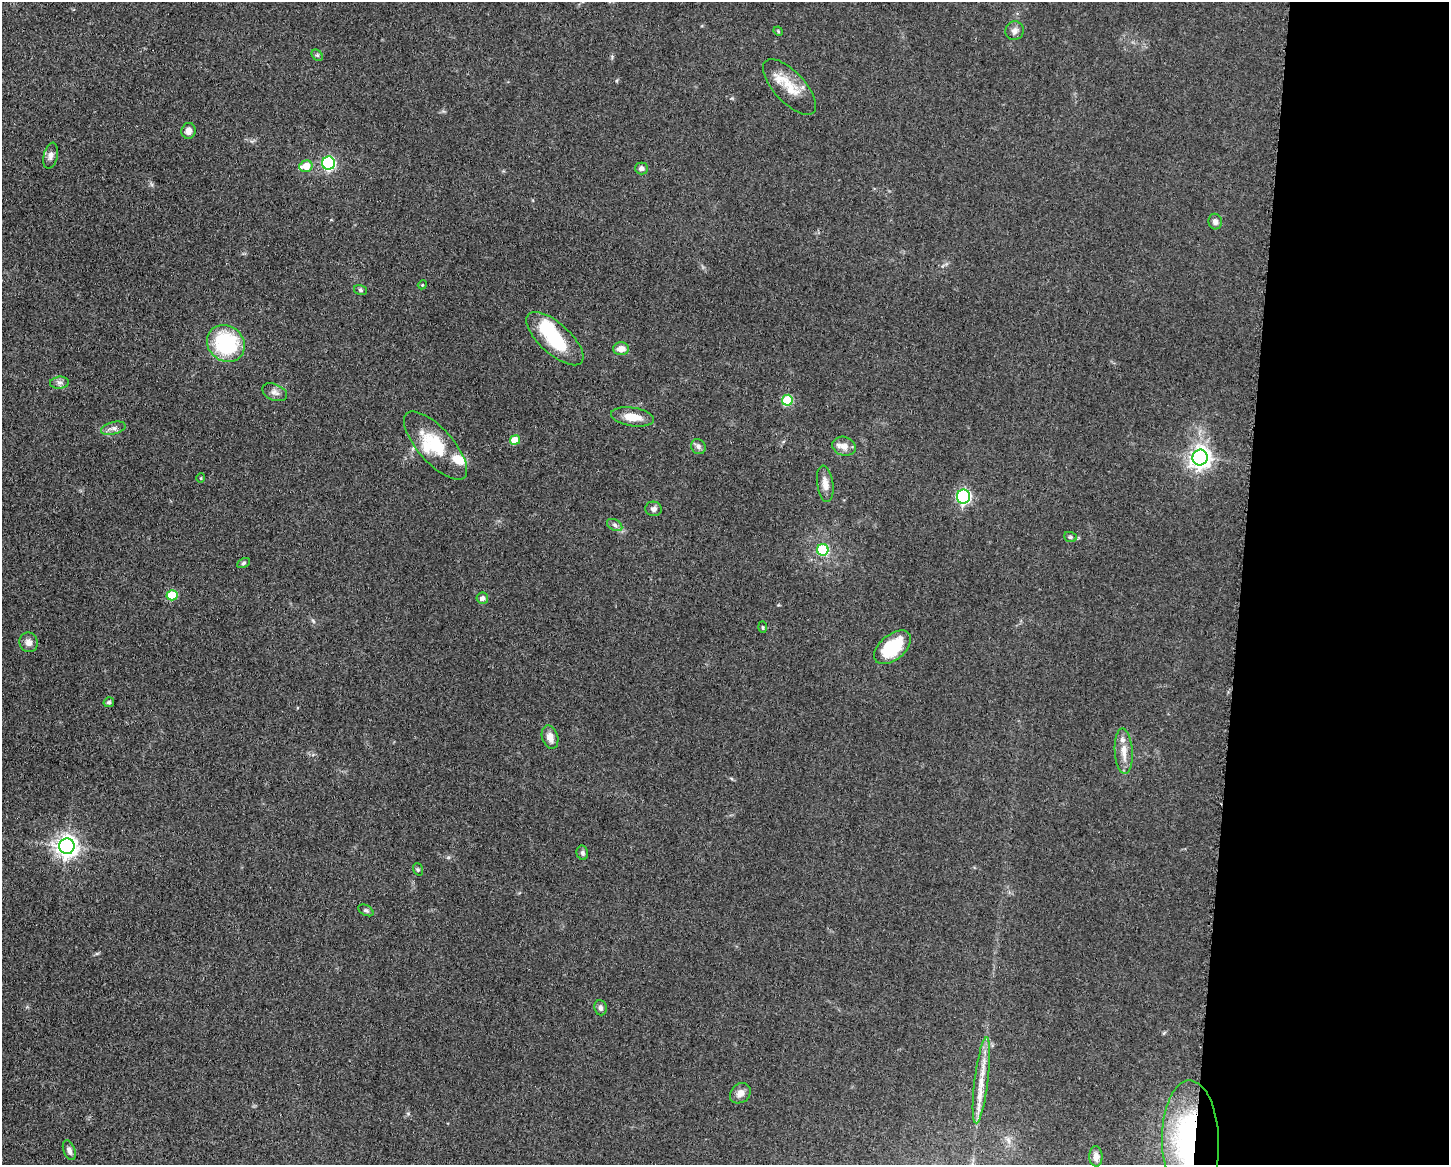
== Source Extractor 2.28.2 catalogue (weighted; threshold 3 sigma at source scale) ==
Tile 9 of 3 x 4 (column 3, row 3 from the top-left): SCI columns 3125-4571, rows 1167-2329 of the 4683 x 4655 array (HDU 1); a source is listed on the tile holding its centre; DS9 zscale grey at full resolution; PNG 1451 x 1167 px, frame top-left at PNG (2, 2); each listed source drawn as its Kron ellipse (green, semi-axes under 4 px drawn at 4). Shown black and unused: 14% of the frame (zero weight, under 3 of 5 exposures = <1% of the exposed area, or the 3 px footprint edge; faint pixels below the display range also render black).
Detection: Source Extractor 2.28.2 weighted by HDU 2 'WHT'; one run over the whole footprint, this tile lists its part. Background 0.0606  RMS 0.0057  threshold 0.0255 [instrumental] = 3 sigma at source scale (4.5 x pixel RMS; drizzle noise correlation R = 1.50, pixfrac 1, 0.05/0.05 arcsec/px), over >= 5 px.
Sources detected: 58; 3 inside a brighter object's white glare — neither listed nor drawn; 4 inside a brighter listed object's ellipse — not listed separately; the other 51 listed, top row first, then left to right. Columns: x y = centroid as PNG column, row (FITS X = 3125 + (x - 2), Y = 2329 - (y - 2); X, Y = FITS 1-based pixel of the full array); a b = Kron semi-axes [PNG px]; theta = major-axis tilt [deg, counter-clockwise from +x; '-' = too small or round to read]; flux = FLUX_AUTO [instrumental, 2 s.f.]
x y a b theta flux
778 31 5 4 - 0.61
1014 31 9 9 - 2.5
317 55 6 5 - 0.98
789 87 35 15 -47 14
189 131 8 7 - 3.4
51 156 13 7 77 2.7
328 163 6 6 - 84
306 166 7 5 16 11
641 168 6 6 - 2
1215 222 8 6 -77 2.2
422 285 4 3 - 0.47
360 290 6 5 - 1
555 339 36 15 -42 28
226 343 20 17 -38 45
621 349 8 6 0 4.8
59 383 9 6 5 2
275 392 13 8 -23 2.7
787 400 5 5 - 28
632 417 22 9 -9 9.2
113 428 12 6 15 2.5
515 440 5 4 - 9.5
436 446 43 17 -48 25
844 446 12 9 -18 4.4
698 447 8 7 - 1.9
1200 457 8 7 - 360
201 478 4 4 - 0.59
825 484 18 8 -82 4.8
963 497 7 6 - 110
654 509 8 7 - 1.9
615 525 8 5 -28 1.6
1070 537 6 5 - 1
823 550 6 6 - 35
243 563 7 4 27 0.96
172 595 5 5 - 19
482 598 6 5 - 2.2
763 627 6 3 -88 0.57
29 642 10 9 - 3.2
892 647 21 12 40 26
109 702 5 4 - 1.1
550 737 12 8 -73 4.3
1124 751 23 9 -87 6.8
67 846 8 7 - 390
582 853 7 5 -76 1.5
418 869 6 5 - 0.81
366 910 8 5 -29 1.2
600 1008 8 6 -85 1.8
981 1080 43 7 83 12
740 1093 11 9 40 3.6
1191 1142 61 28 -89 120
69 1150 10 5 -69 2.2
1096 1156 10 6 -89 3.7
Overlapping masked pixels (flux is a lower limit): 1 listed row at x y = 1191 1142
Isophote crosses this tile's border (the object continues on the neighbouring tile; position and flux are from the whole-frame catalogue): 1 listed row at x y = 1191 1142